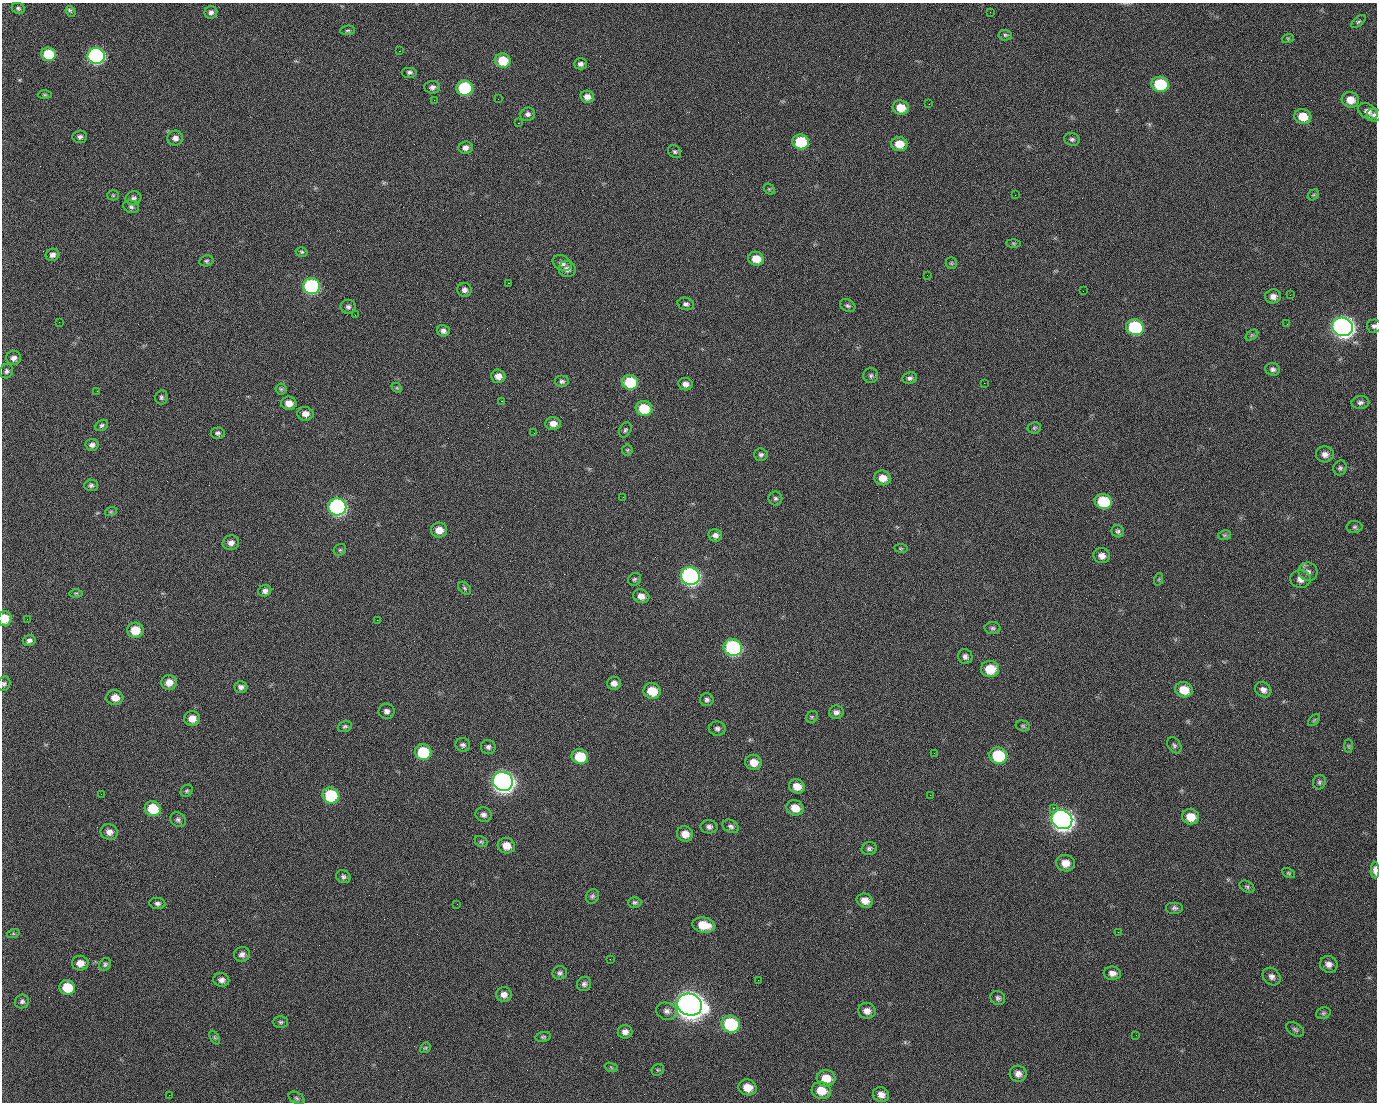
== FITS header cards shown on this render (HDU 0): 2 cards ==
NAXIS1  =                 1375 / length of data axis 1
NAXIS2  =                 1100 / length of data axis 2

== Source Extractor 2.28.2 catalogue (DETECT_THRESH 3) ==
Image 1375 x 1100 px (HDU 0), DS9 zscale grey, 1 PNG px = 1 image px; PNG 1379 x 1104 px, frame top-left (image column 1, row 1100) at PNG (2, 3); each listed source drawn as its Kron ellipse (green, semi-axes under 4 px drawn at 4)
Background 1480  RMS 30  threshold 91.5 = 3 sigma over >= 5 px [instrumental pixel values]
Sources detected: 229; all 229 listed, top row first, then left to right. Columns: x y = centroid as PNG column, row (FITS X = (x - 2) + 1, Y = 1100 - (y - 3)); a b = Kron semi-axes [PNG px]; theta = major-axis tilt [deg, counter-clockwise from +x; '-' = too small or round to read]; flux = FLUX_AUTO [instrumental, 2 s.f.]
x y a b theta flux
18 8 6 5 - 4.4e+03
71 11 6 3 -52 6.8e+03
211 12 6 6 - 7.3e+03
990 12 2 2 - 1.7e+03
1358 22 8 4 40 3.7e+03
348 30 7 4 5 3.7e+03
1005 35 6 5 - 4.0e+03
1288 38 6 4 18 2.4e+03
399 51 2 2 - 2.4e+04
49 54 7 6 - 7.1e+04
96 56 8 8 - 4.9e+05
503 61 8 7 - 5.6e+04
580 64 6 5 - 7.0e+03
409 72 8 5 0 5.7e+03
1160 84 8 7 - 1.0e+05
432 87 8 6 3 7.3e+03
465 88 8 7 - 1.7e+05
45 95 7 3 -1 2.5e+03
587 97 7 6 - 1.2e+04
498 99 2 2 - 1.2e+03
434 100 2 2 - 4.3e+03
1350 100 9 8 - 2.5e+04
929 104 2 2 - 8.6e+02
901 108 8 7 - 3.5e+04
1368 111 10 7 -30 1.1e+04
528 114 7 6 - 6.7e+03
1374 115 7 6 - 5.7e+03
1303 117 9 7 -17 3.6e+04
518 123 2 2 - 2.5e+04
80 137 7 6 - 6.1e+03
175 138 8 7 - 9.8e+03
1072 139 8 6 -13 5.1e+03
801 142 8 7 - 9.0e+04
899 144 8 7 - 3.1e+04
465 148 7 6 - 9.8e+03
675 152 7 5 -45 4.3e+03
769 189 6 4 -43 2.8e+03
113 195 5 5 - 2.7e+03
1015 195 2 2 - 7.0e+03
1313 195 6 4 43 3.1e+03
133 198 8 6 16 6.5e+03
131 207 8 6 -20 5.4e+03
1013 243 7 4 0 2.8e+03
302 252 6 4 -15 3.1e+03
52 255 7 6 - 8.5e+03
756 259 8 7 - 3.1e+04
206 261 7 5 14 3.9e+03
562 263 10 7 -28 1.0e+04
951 263 6 5 - 3.3e+03
567 269 8 8 - 1.0e+04
927 275 2 2 - 9.3e+02
508 283 2 2 - 5.7e+04
312 286 8 8 - 3.1e+05
464 290 7 7 - 8.0e+03
1083 291 2 2 - 3.2e+03
1290 295 2 2 - 2.0e+03
1273 296 8 7 - 1.1e+04
686 304 8 6 -14 5.6e+03
848 306 8 6 -30 4.8e+03
348 307 7 7 - 6.5e+03
355 315 2 2 - 1.0e+03
59 322 2 2 - 1.4e+03
1287 324 3 2 - 1.4e+03
1374 326 7 6 - 6.1e+03
1135 327 9 8 - 1.8e+05
1343 327 10 9 - 1.4e+06
443 331 6 5 - 8.5e+03
1252 335 7 4 34 3.4e+03
14 358 7 7 - 9.0e+03
1273 369 7 6 - 6.4e+03
7 371 7 6 - 5.7e+03
498 376 7 6 - 1.5e+04
871 376 7 7 - 5.5e+03
909 378 7 5 11 6.4e+03
562 381 7 6 - 5.4e+03
630 382 8 7 - 9.1e+04
984 383 2 2 - 2.2e+04
685 384 7 6 - 1.0e+04
397 388 6 4 -43 2.7e+03
281 389 6 6 - 3.6e+03
97 391 3 2 - 1.6e+03
161 397 7 6 - 4.6e+03
501 401 3 2 - 5.9e+04
1360 402 9 6 3 6.6e+03
289 403 8 6 0 1.8e+04
644 408 8 7 - 6.8e+04
305 414 8 7 - 1.3e+04
553 423 7 6 - 1.5e+04
102 425 7 5 32 4.1e+03
1034 428 7 5 11 3.6e+03
625 430 8 5 61 4.3e+03
218 433 7 5 4 4.9e+03
534 433 2 2 - 8.1e+02
92 445 6 6 - 7.3e+03
627 450 6 5 - 3.6e+03
1325 454 9 8 - 1.1e+04
761 455 7 6 - 5.3e+03
1340 468 7 6 - 4.8e+03
883 478 8 7 - 2.1e+04
91 485 7 6 - 5.1e+03
623 497 2 2 - 3.4e+03
775 498 7 7 - 4.9e+03
1103 501 8 7 - 8.8e+04
337 507 9 8 - 5.4e+05
111 511 6 4 19 2.7e+03
1355 527 8 6 1 4.1e+03
439 530 8 7 - 2.0e+04
1118 531 6 6 - 4.8e+03
715 535 7 6 - 8.7e+03
1225 535 7 5 11 3.6e+03
231 543 8 7 - 1.1e+04
901 548 7 3 -8 2.2e+03
340 550 6 5 - 3.8e+03
1102 556 8 7 - 1.4e+04
1308 572 10 9 - 9.4e+03
690 576 9 8 - 6.5e+05
635 579 7 6 - 4.1e+03
1159 579 6 4 71 2.5e+03
1300 579 10 9 - 1.3e+04
465 588 7 5 -42 4.0e+03
265 591 6 6 - 7.3e+03
76 593 6 4 0 2.9e+03
641 596 8 6 -22 1.3e+04
5 618 7 7 - 3.8e+04
27 619 2 2 - 4.4e+03
377 620 2 2 - 1.2e+04
993 628 8 6 -1 5.1e+03
135 630 8 7 - 4.0e+04
29 640 6 5 - 6.5e+03
733 647 9 8 - 3.1e+05
965 656 8 7 - 7.4e+03
990 669 9 8 - 4.6e+04
169 682 8 7 - 1.9e+04
614 683 7 6 - 1.0e+04
4 684 7 6 - 4.9e+03
241 687 6 5 - 7.4e+03
1184 690 9 7 -19 3.7e+04
1263 690 9 7 -37 1.0e+04
652 691 8 7 - 4.4e+04
115 698 8 7 - 1.9e+04
707 700 7 6 - 5.1e+03
387 711 8 7 - 8.0e+03
836 712 7 6 - 8.0e+03
812 717 6 5 - 3.7e+03
192 719 8 7 - 2.0e+04
1314 720 7 4 45 3.3e+03
345 726 7 5 19 4.3e+03
1023 726 7 5 -15 3.4e+03
717 729 8 7 - 6.2e+03
463 745 7 7 - 5.9e+03
1174 745 8 6 -56 4.9e+03
1349 746 7 4 -90 3.1e+03
488 747 7 7 - 6.7e+03
423 752 8 8 - 9.3e+04
934 753 2 2 - 1.8e+03
998 755 9 8 - 1.1e+05
580 757 8 7 - 6.9e+04
754 762 8 7 - 2.2e+04
503 781 10 9 - 1.5e+06
1319 782 7 6 - 4.5e+03
797 786 8 7 - 2.3e+04
187 791 6 5 - 3.6e+03
101 794 2 2 - 2.5e+03
331 795 8 8 - 1.3e+05
930 795 2 2 - 8.4e+03
795 808 8 7 - 2.8e+04
1053 808 2 2 - 1.7e+04
153 809 8 7 - 6.9e+04
483 815 8 7 - 7.8e+03
1191 817 8 7 - 3.0e+04
178 820 8 7 - 6.0e+03
1062 820 10 9 - 1.4e+06
731 826 8 6 -27 6.2e+03
709 827 8 6 -2 7.0e+03
109 832 8 7 - 1.2e+04
685 834 8 7 - 1.9e+04
481 842 7 5 -29 3.3e+03
506 846 9 8 - 2.5e+04
869 849 7 6 - 5.8e+03
1065 863 9 8 - 2.3e+04
1375 870 8 4 -88 1.4e+04
1288 873 7 4 -27 3.0e+03
343 877 7 6 - 5.3e+03
1247 887 8 5 -30 4.2e+03
592 896 7 6 - 5.0e+03
865 901 8 7 - 1.8e+04
635 902 6 5 - 4.7e+03
157 903 8 5 -7 6.0e+03
457 904 3 2 - 1.7e+03
1174 908 9 6 0 5.5e+03
704 925 11 7 -10 4.2e+04
1118 932 3 2 - 2.8e+03
13 934 6 4 19 3.0e+03
242 954 8 7 - 8.7e+03
610 959 3 2 - 2.9e+03
80 963 8 7 - 1.7e+04
105 964 7 5 56 4.3e+03
1329 964 9 8 - 1.1e+04
560 973 7 6 - 5.6e+03
1112 973 8 6 -7 1.2e+04
1272 977 10 8 -44 9.3e+03
221 980 8 6 -11 8.9e+03
758 980 3 2 - 2.0e+03
584 984 7 7 - 6.2e+03
67 987 8 7 - 5.6e+04
504 995 8 7 - 1.2e+04
998 998 8 6 -38 5.4e+03
22 1001 7 6 - 5.7e+03
690 1005 12 11 - 3.3e+06
667 1011 11 8 -14 1.1e+04
867 1011 9 8 - 1.4e+04
1323 1013 7 5 21 4.0e+03
281 1022 7 5 -1 4.1e+03
731 1024 9 8 - 1.8e+05
1295 1029 10 6 -32 5.2e+03
625 1032 7 7 - 1.1e+04
1136 1035 2 2 - 1.1e+03
543 1037 8 5 9 3.6e+03
215 1038 7 4 -58 3.5e+03
425 1048 6 4 41 3.0e+03
611 1067 7 4 -20 3.2e+03
658 1070 6 5 - 3.3e+03
1018 1074 8 8 - 1.1e+04
826 1078 9 8 - 3.5e+04
748 1087 9 8 - 2.9e+04
821 1090 10 8 -14 3.5e+04
169 1095 2 2 - 5.5e+03
881 1095 8 7 - 1.3e+04
297 1098 8 5 -28 4.4e+03
At the frame edge (FLAGS 8, measured only in part): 5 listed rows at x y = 1374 115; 1374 326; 5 618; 4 684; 1375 870